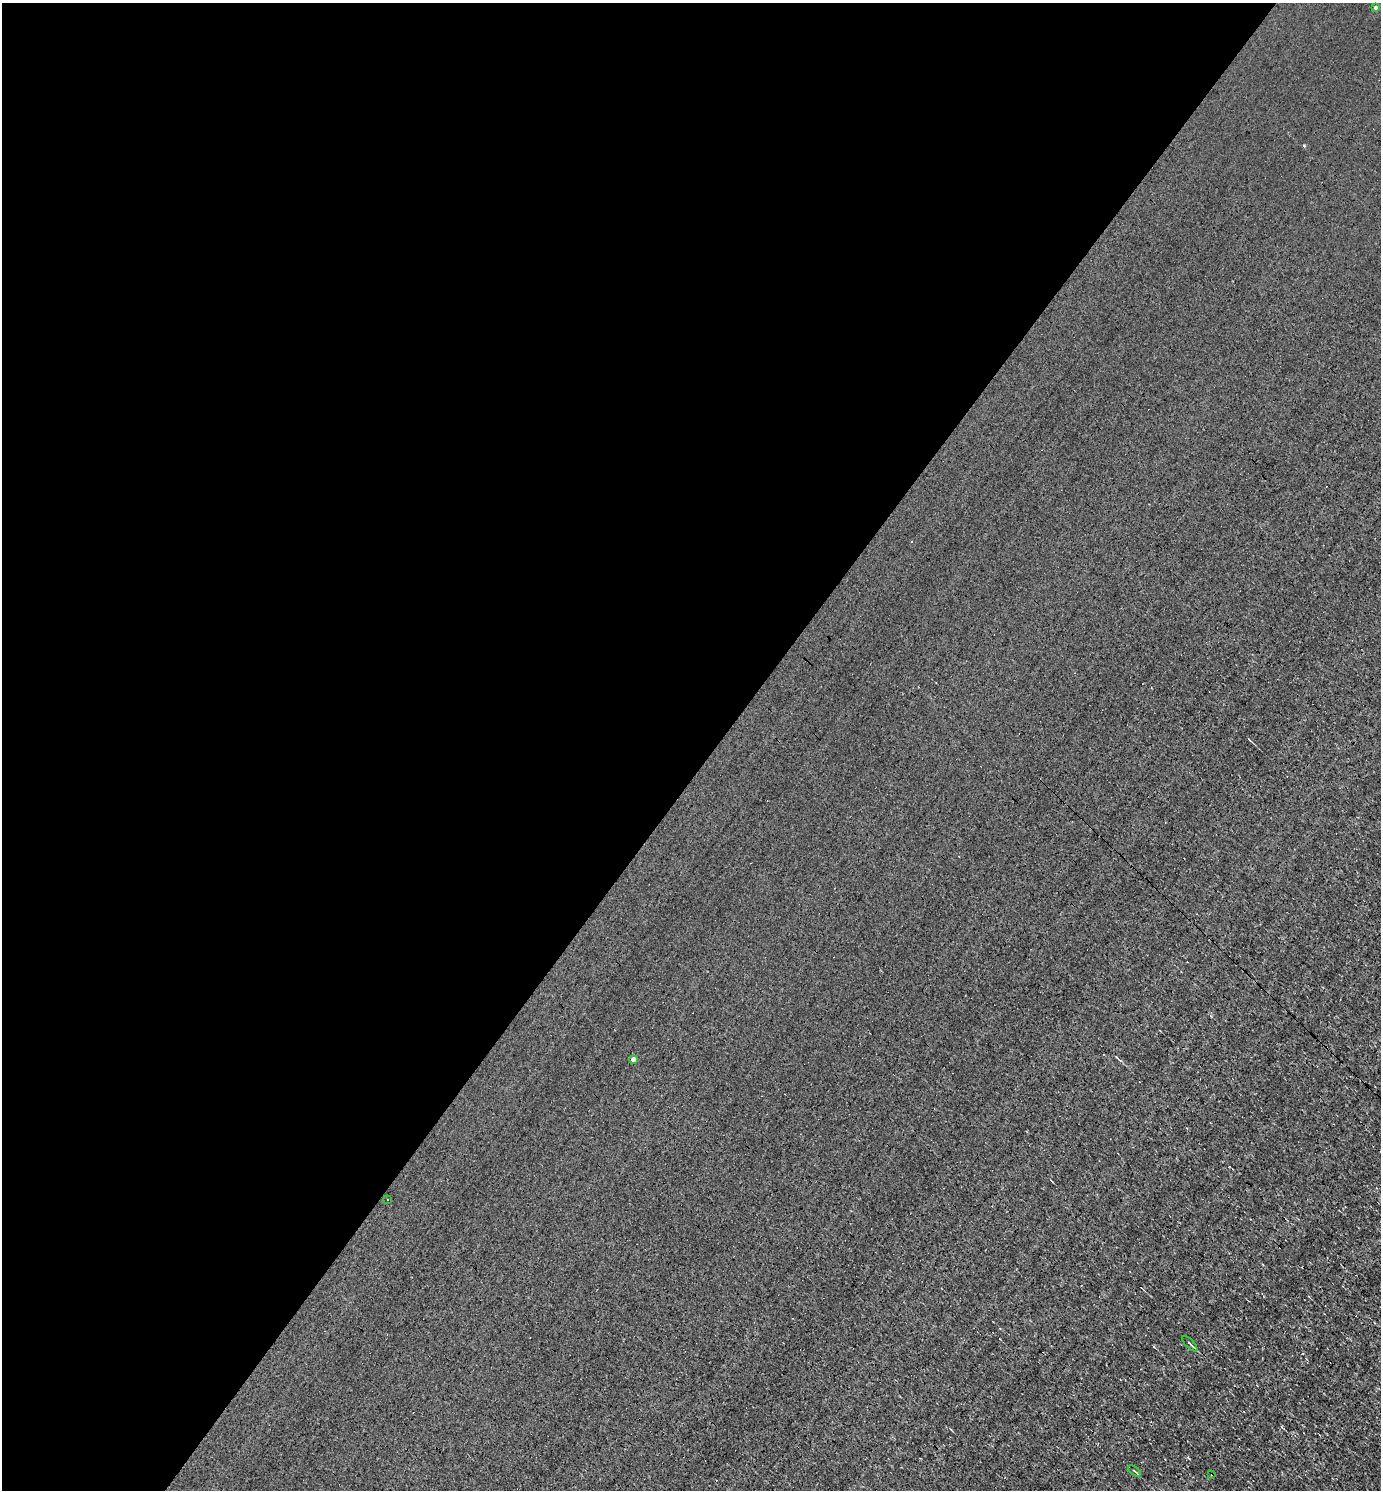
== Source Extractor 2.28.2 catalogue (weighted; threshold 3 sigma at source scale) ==
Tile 5 of 4 x 4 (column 1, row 2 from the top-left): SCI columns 294-1672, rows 2977-4464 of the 5958 x 5952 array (HDU 1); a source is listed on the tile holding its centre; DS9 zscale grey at full resolution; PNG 1383 x 1492 px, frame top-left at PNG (2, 3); each listed source drawn as its Kron ellipse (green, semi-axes under 4 px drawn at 4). Shown black and unused: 52% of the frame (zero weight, under 3 of 4 exposures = <1% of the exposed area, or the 3 px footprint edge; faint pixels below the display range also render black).
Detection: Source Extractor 2.28.2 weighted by HDU 2 'WHT'; one run over the whole footprint, this tile lists its part. Background 8.66e-04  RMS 0.049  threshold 0.221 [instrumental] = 3 sigma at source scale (4.5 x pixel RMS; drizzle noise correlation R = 1.50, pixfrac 1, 0.05/0.05 arcsec/px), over >= 5 px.
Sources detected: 7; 1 cosmic-ray / hot-pixel residue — neither listed nor drawn; the other 6 listed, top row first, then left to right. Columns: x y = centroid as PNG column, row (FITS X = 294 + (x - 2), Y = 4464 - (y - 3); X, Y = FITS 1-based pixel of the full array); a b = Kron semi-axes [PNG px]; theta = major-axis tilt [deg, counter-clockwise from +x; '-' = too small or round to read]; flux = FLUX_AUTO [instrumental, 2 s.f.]
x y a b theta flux
1375 7 4 4 - 9.4
634 1059 3 3 - 100
388 1200 3 3 - 14
1190 1344 10 2 -45 7.2
1135 1471 8 3 -37 6.3
1212 1474 3 2 - 6.1
Overlapping masked pixels (flux is a lower limit): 1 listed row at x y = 1212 1474